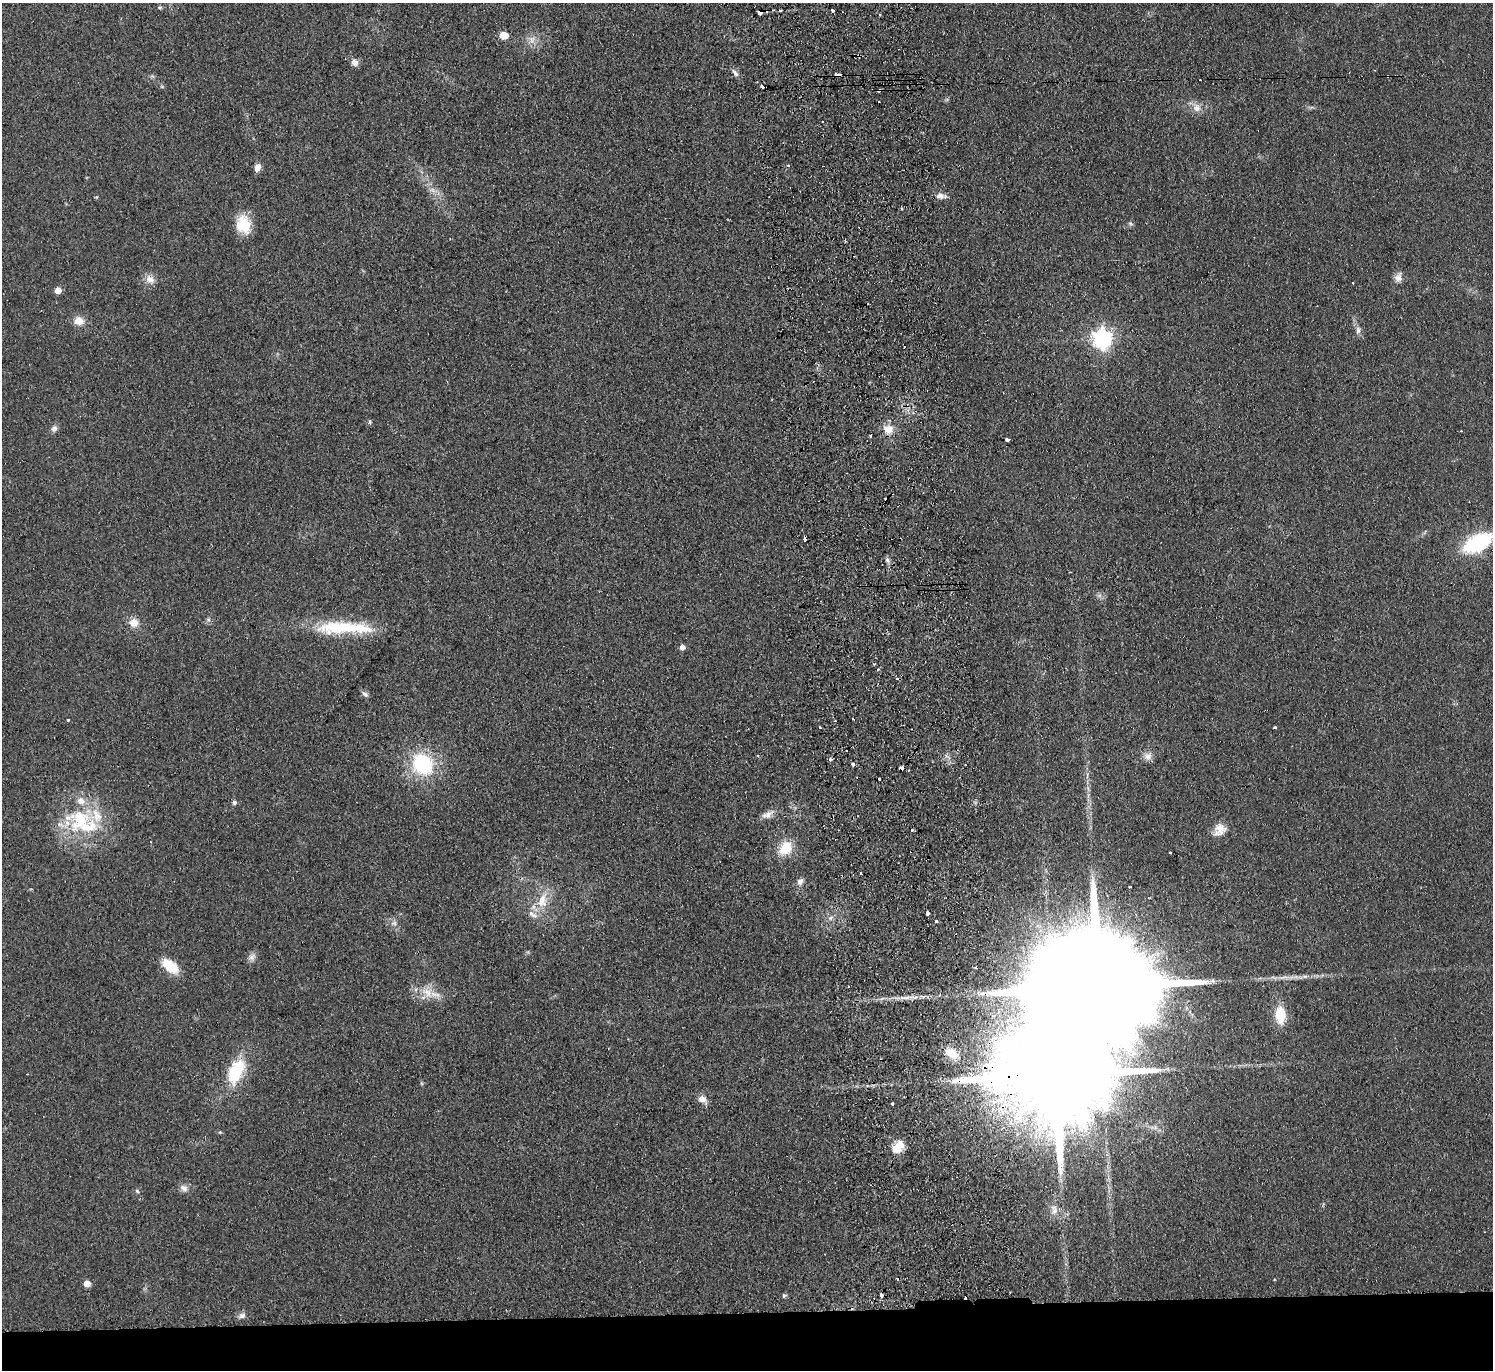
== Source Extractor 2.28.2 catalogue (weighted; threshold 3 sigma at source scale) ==
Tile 8 of 3 x 3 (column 2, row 3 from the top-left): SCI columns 1549-3039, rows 135-1502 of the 4587 x 4463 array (HDU 1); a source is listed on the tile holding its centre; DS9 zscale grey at full resolution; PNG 1495 x 1372 px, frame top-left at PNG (2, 3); no overlay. Shown black and unused: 4% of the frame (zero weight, under 2 of 3 exposures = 3% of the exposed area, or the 3 px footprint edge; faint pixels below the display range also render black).
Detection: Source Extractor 2.28.2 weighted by HDU 2 'WHT'; one run over the whole footprint, this tile lists its part. Background 0.0948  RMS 0.01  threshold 0.0456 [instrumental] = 3 sigma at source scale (4.5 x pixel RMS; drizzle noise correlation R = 1.50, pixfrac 1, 0.05/0.05 arcsec/px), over >= 5 px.
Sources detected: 96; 1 inside a brighter object's white glare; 11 cosmic-ray / hot-pixel residue — not listed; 4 inside a brighter listed object's ellipse — not listed separately; the other 80 listed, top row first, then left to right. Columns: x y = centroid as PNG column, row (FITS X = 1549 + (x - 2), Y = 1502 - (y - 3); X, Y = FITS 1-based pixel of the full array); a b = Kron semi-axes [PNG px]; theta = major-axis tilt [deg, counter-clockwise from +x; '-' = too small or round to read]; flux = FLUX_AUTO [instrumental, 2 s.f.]
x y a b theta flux
160 7 5 4 - 1.6
833 10 3 3 - 3.1
760 12 4 4 - 10
503 35 8 6 -10 14
532 39 10 8 35 6.4
355 62 10 9 - 4.5
735 73 11 6 -54 3.8
838 75 7 3 -3 18
1387 76 4 3 - 1.3
879 90 4 3 - 2.7
1196 107 12 11 - 8.1
788 166 3 3 - 2
257 167 9 6 66 6.8
433 190 10 6 -28 5.3
940 196 13 7 2 5.2
243 224 22 16 -76 26
1130 224 8 4 -20 1.8
1398 277 15 8 71 6.3
150 279 14 11 -30 8.2
58 290 5 5 - 13
79 321 11 9 -10 12
1358 330 10 6 84 3.7
1102 338 8 7 - 500
370 422 6 4 -84 1.5
54 429 9 7 57 3.9
888 429 13 11 -18 12
1461 431 3 2 - 2
1007 440 3 3 - 7.5
805 539 4 3 - 9.1
1478 543 25 13 28 100
887 560 7 5 -69 2.7
134 623 11 10 - 11
344 628 70 15 0 67
682 647 5 5 - 5.2
874 664 3 2 - 1.1
878 669 3 3 - 2.2
365 694 10 5 -40 3
853 719 3 2 - 0.99
68 720 3 3 - 2.8
1275 727 3 3 - 1.4
819 728 3 3 - 2.8
757 756 4 3 - 1.3
1148 756 11 10 - 6
830 759 3 3 - 3.8
422 764 20 17 -51 84
853 764 3 3 - 7.7
901 768 4 4 - 8.3
879 779 3 3 - 5.6
234 802 5 5 - 3.3
767 814 18 8 25 7.2
80 820 45 32 1 81
911 830 3 3 - 3.9
1220 830 17 13 51 11
785 848 19 14 51 22
1170 853 3 3 - 3
861 873 3 2 - 1.1
800 881 8 7 - 4.5
1130 887 3 2 - 1.9
542 900 25 13 73 22
927 914 4 3 - 8.3
936 921 3 3 - 7
394 923 8 6 10 3.2
252 957 11 9 57 4.8
170 966 19 10 -38 26
1098 987 74 22 1 74000
427 993 19 11 -40 15
1280 1015 17 10 -86 27
952 1053 15 8 -32 17
235 1072 33 18 66 48
702 1099 9 8 - 7.6
892 1104 3 3 - 1.3
895 1150 15 11 -1 11
184 1188 10 8 -30 5.3
137 1191 6 4 -45 1.3
1054 1210 13 8 -88 6.5
87 1283 5 5 - 13
881 1295 4 3 - 6.4
784 1296 6 5 - 1.8
965 1297 3 3 - 6.6
242 1315 10 7 15 4
Overlapping masked pixels (flux is a lower limit): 7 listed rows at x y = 760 12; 838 75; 1387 76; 879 90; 901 768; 1098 987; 965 1297
Isophote crosses this tile's border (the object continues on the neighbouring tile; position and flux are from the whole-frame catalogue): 1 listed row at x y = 1478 543